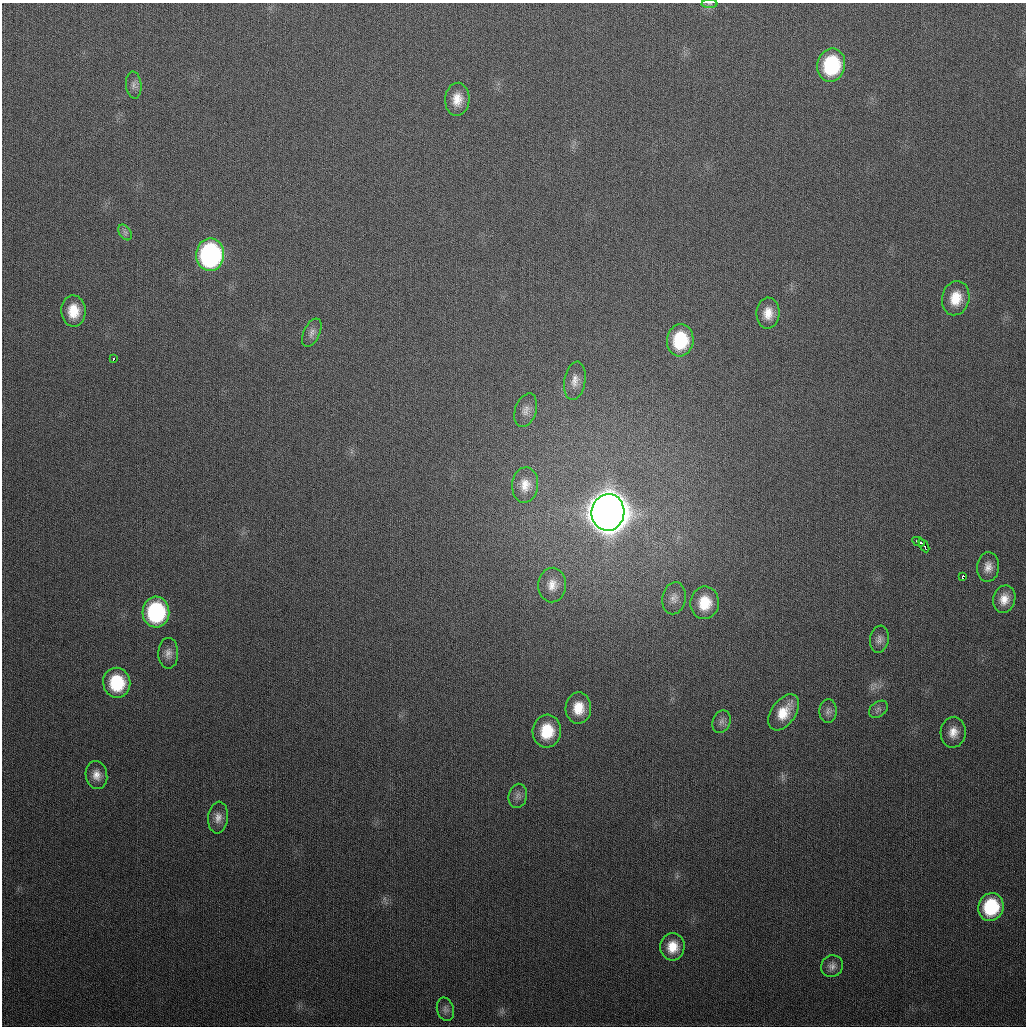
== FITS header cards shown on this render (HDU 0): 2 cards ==
NAXIS1  =                 1024
NAXIS2  =                 1024

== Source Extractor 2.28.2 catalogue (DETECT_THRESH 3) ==
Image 1024 x 1024 px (HDU 0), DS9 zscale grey, 1 PNG px = 1 image px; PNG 1028 x 1028 px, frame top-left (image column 1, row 1024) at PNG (2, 3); each listed source drawn as its Kron ellipse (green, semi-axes under 4 px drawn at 4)
Background 307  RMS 12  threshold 35.5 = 3 sigma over >= 5 px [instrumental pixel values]
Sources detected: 42; all 42 listed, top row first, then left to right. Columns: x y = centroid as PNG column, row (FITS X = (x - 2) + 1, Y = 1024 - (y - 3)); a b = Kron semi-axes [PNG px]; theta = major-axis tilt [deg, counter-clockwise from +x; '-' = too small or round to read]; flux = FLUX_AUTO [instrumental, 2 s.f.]
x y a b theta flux
710 4 8 4 0 1.4e+03
831 65 16 14 78 6.4e+04
134 85 13 7 -85 4.1e+03
457 99 16 12 87 1.2e+04
125 232 9 5 -56 2.5e+03
210 255 16 14 88 1.6e+05
956 298 17 13 77 1.8e+04
73 311 16 12 -88 1.8e+04
768 313 15 11 87 1.1e+04
312 333 15 8 65 4.5e+03
680 340 16 13 84 4.2e+04
113 359 3 3 - 6.8e+03
575 381 19 10 81 7.8e+03
526 410 17 10 71 6.7e+03
525 485 18 13 85 1.1e+04
608 512 18 16 82 3.6e+06
918 542 7 3 -24 3.6e+03
924 546 7 2 -59 4.2e+03
988 567 15 11 85 7.2e+03
962 577 4 3 - 1.8e+04
552 585 17 14 87 1.0e+04
674 598 16 11 80 6.6e+03
1004 599 14 11 75 9.7e+03
705 603 16 14 82 2.2e+04
156 612 15 13 87 8.9e+04
879 639 14 9 80 4.6e+03
168 653 15 10 90 5.8e+03
117 683 15 13 -81 4.2e+04
578 708 16 13 88 1.7e+04
878 709 10 7 36 2.9e+03
828 711 12 8 85 4.0e+03
784 712 20 12 55 1.7e+04
721 722 11 8 66 4.0e+03
547 731 16 14 85 2.9e+04
953 732 15 12 85 9.6e+03
96 775 14 10 -79 7.7e+03
518 796 12 9 77 4.0e+03
218 817 16 10 84 6.7e+03
991 907 14 12 71 5.3e+04
672 947 13 12 - 1.5e+04
832 966 11 10 - 4.9e+03
445 1009 12 8 -75 3.6e+03
At the frame edge (FLAGS 8, measured only in part): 1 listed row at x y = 710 4